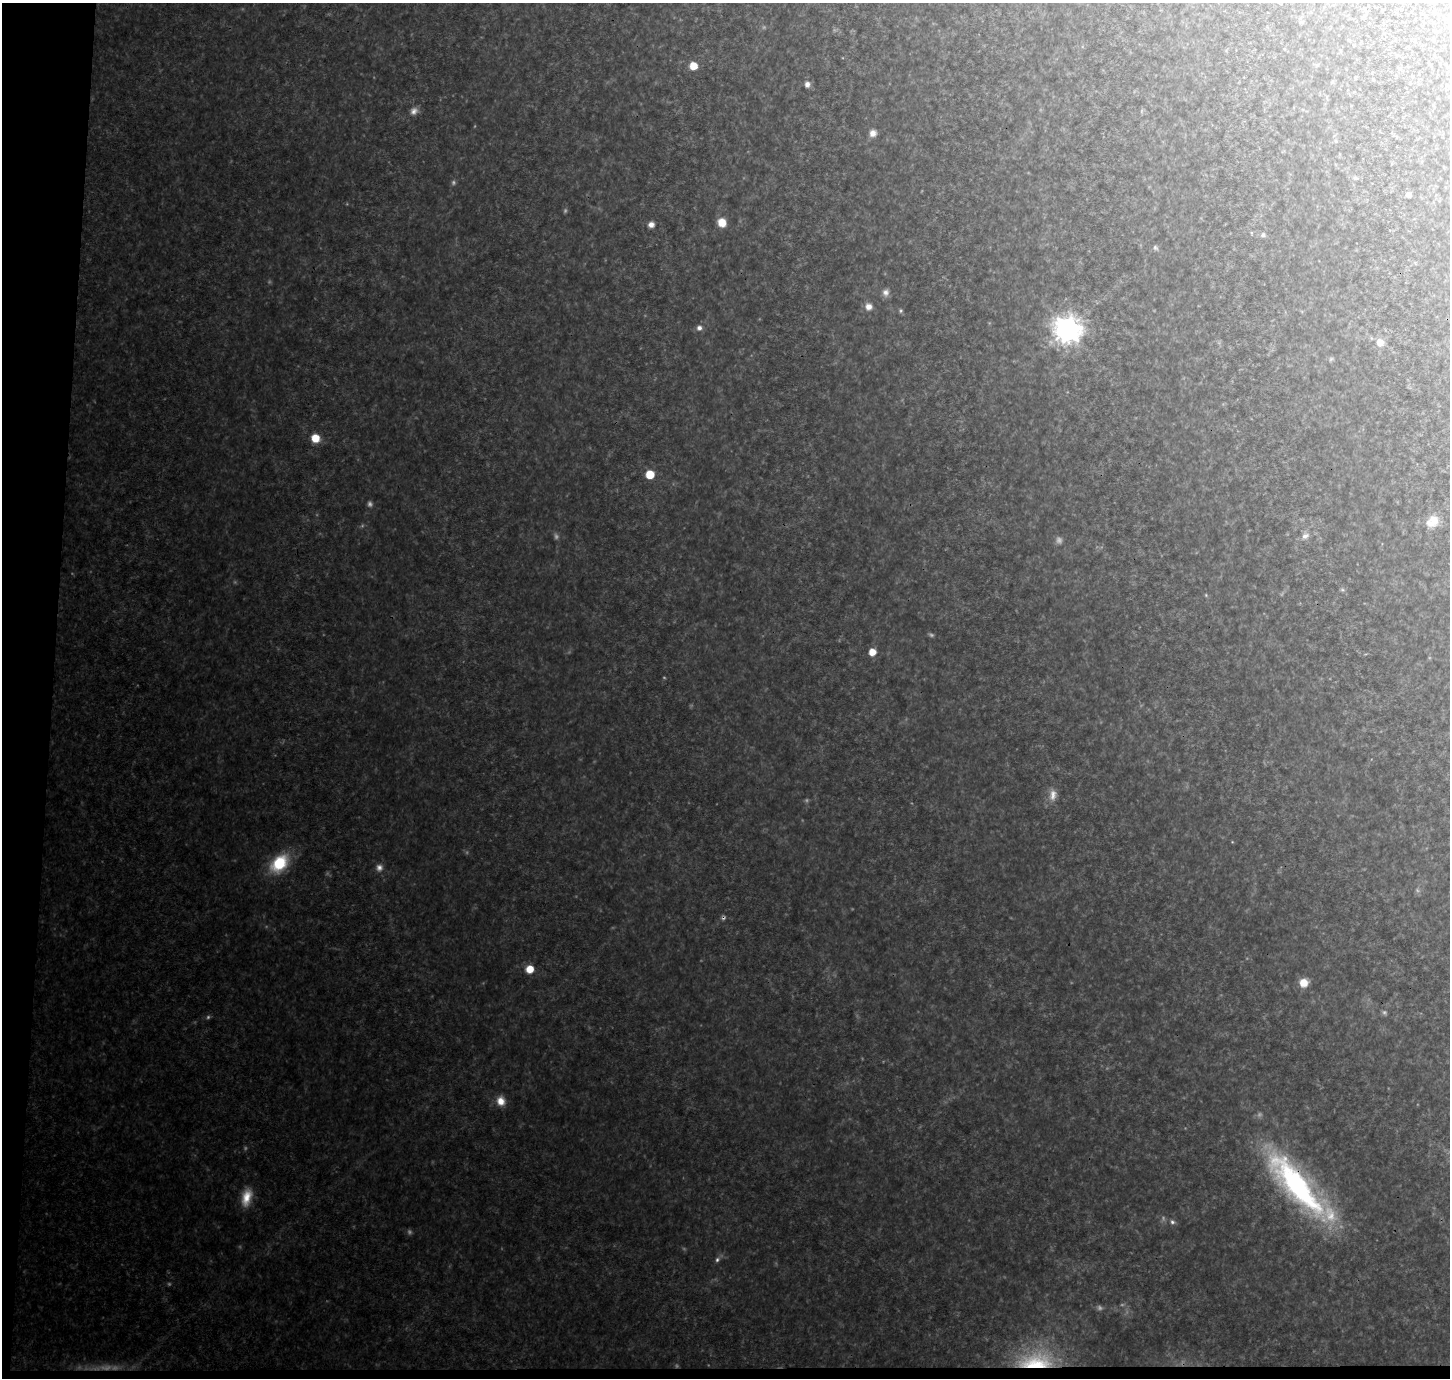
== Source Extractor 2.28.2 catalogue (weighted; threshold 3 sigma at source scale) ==
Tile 7 of 3 x 3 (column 1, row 3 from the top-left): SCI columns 5-1452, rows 261-1636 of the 4360 x 4647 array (HDU 1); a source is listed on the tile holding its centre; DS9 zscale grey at full resolution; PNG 1452 x 1380 px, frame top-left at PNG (2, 3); no overlay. Shown black and unused: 4% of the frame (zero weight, under 3 of 4 exposures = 4% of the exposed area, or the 3 px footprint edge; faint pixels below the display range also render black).
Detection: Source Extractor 2.28.2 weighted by HDU 2 'WHT'; one run over the whole footprint, this tile lists its part. Background 0.134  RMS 0.0091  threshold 0.0409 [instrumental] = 3 sigma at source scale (4.5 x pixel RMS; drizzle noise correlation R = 1.50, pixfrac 1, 0.0396/0.0396 arcsec/px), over >= 5 px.
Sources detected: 46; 12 too faint to see at this stretch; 1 cosmic-ray / hot-pixel residue — not listed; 1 inside a brighter listed object's ellipse — not listed separately; the other 32 listed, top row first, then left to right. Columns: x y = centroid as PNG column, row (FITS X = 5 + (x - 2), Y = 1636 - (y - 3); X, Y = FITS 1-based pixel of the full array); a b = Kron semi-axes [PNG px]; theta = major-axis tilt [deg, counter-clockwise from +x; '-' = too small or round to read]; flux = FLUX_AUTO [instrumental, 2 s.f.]
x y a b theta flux
693 66 7 6 - 11
807 84 7 6 - 3.8
414 111 10 9 - 4.5
873 133 8 7 - 5.4
1355 178 5 5 - 1.3
1408 194 6 5 - 2.4
722 222 9 8 - 11
651 224 7 6 - 4.6
1263 235 6 5 - 1.9
1155 247 6 5 - 1.6
885 292 9 9 - 4
869 307 8 7 - 5.4
901 311 6 4 89 1.3
699 328 7 6 - 3.3
1067 329 9 9 - 910
1380 342 8 8 - 7.9
315 438 7 7 - 15
650 474 6 6 - 22
1434 520 15 11 -70 10
1305 536 9 7 36 4
872 652 6 6 - 10
1053 795 16 9 82 7.1
279 863 18 12 44 42
379 867 9 9 - 4.2
530 969 7 6 - 13
1303 983 8 8 - 12
501 1101 11 10 - 8.7
1296 1184 92 25 -50 190
246 1197 22 11 75 15
1172 1222 6 5 - 1.9
717 1260 7 5 73 1.9
1035 1362 48 20 3 64
Overlapping masked pixels (flux is a lower limit): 2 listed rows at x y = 1296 1184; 1035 1362